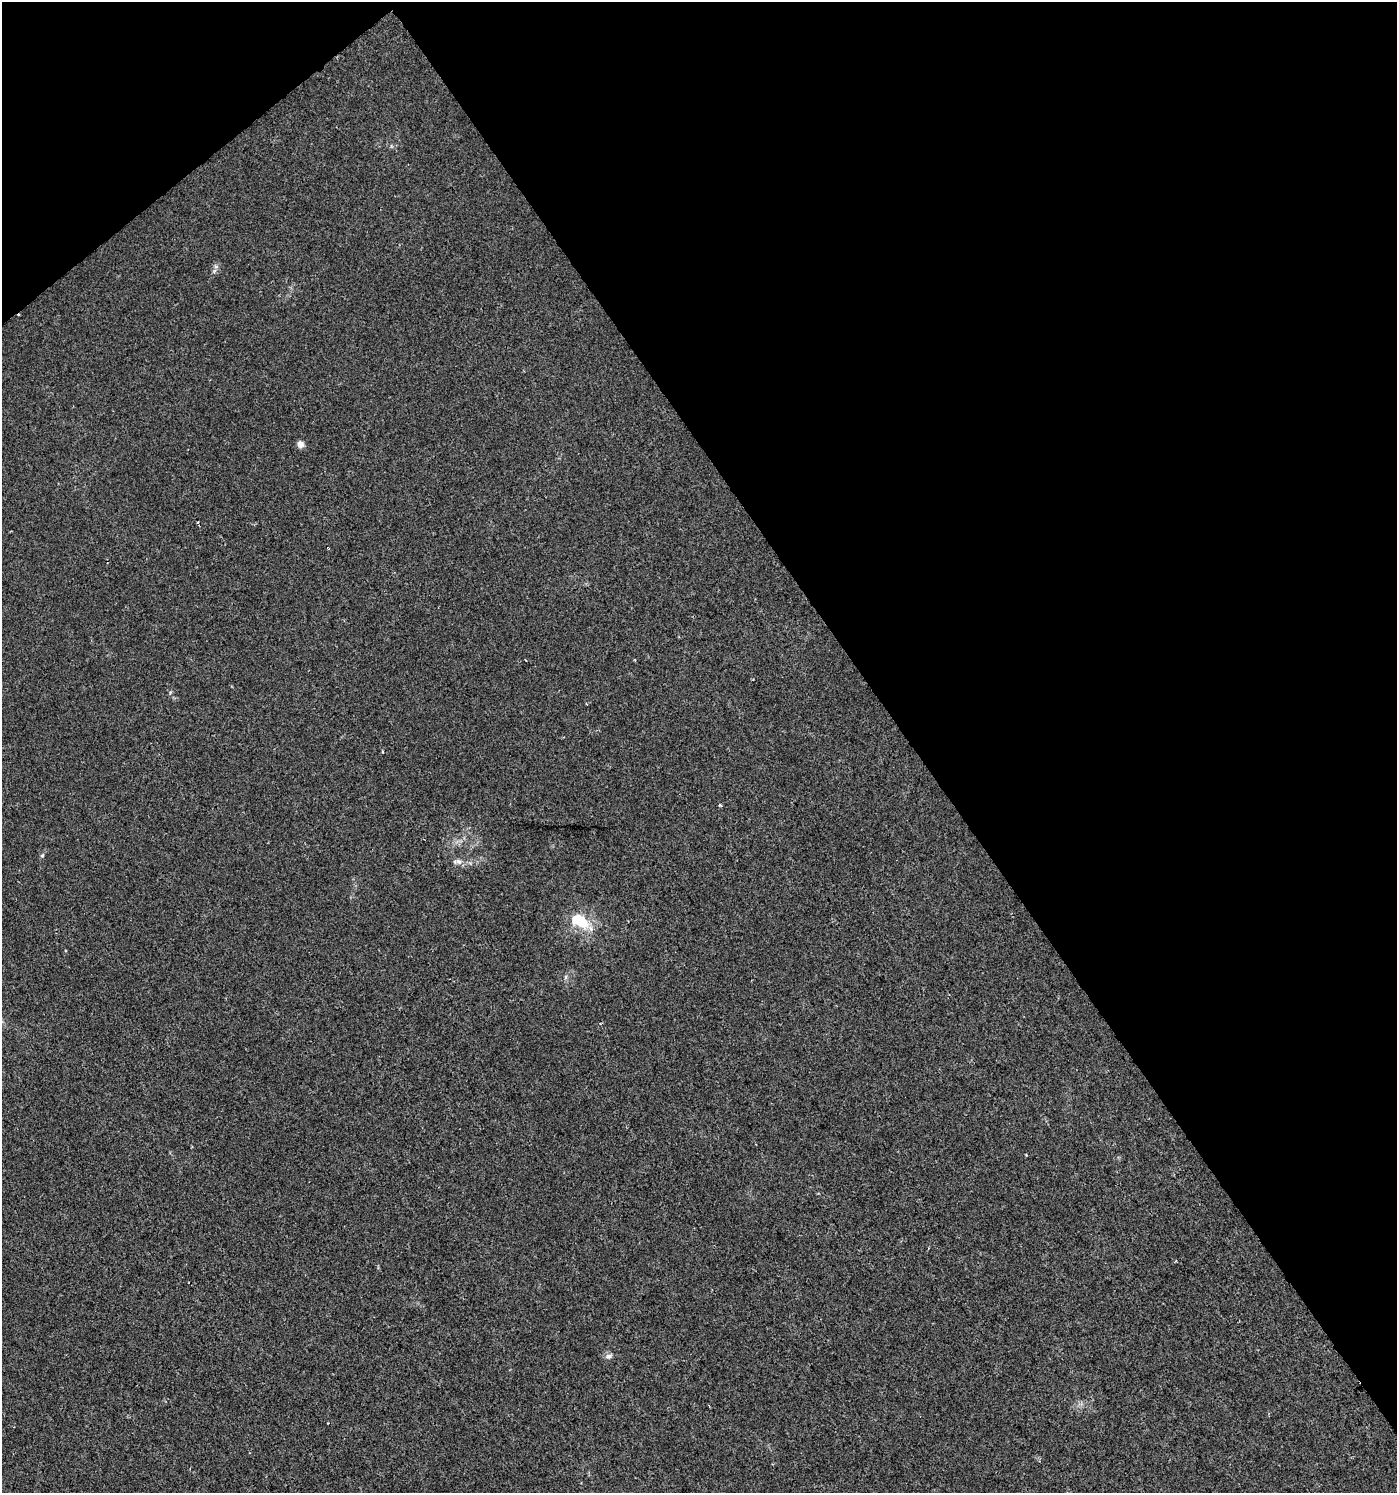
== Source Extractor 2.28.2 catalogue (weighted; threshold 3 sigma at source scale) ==
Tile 3 of 4 x 4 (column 3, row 1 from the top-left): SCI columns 3001-4395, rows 4480-5970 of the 5921 x 5985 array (HDU 1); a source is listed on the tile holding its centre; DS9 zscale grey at full resolution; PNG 1399 x 1495 px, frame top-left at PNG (2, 2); no overlay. Shown black and unused: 38% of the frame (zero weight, under 2 of 3 exposures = <1% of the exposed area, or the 3 px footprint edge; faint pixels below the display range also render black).
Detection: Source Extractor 2.28.2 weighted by HDU 2 'WHT'; one run over the whole footprint, this tile lists its part. Background 0.00424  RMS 0.0034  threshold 0.0154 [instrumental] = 3 sigma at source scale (4.5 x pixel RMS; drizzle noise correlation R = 1.50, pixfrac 1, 0.0396/0.0396 arcsec/px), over >= 5 px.
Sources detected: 10; all 10 listed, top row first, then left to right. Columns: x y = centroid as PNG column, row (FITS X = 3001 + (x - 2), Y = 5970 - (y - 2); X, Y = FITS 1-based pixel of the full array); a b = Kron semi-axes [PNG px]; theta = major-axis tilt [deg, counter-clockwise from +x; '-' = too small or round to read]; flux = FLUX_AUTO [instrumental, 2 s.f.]
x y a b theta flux
300 444 9 7 -59 1.5
198 522 3 3 - 0.59
525 660 3 2 - 0.35
720 805 4 3 - 0.58
42 855 6 5 - 0.52
459 861 10 7 -27 1.6
579 921 24 13 -29 12
566 977 7 4 88 0.6
1026 1155 3 2 - 0.36
609 1356 9 7 16 1.2